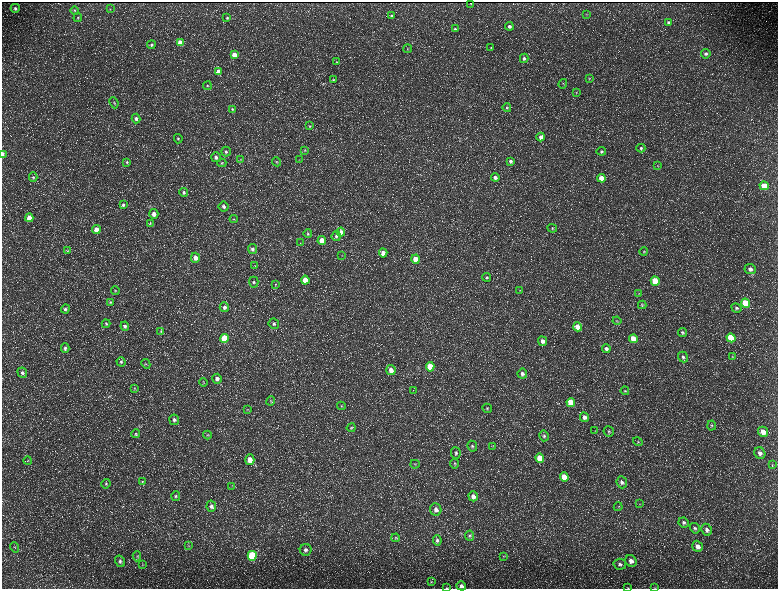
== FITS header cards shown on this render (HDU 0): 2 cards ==
NAXIS1  =                 1552 / length of data axis 1
NAXIS2  =                 1173 / length of data axis 2

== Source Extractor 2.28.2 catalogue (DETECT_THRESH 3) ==
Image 1552 x 1173 px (HDU 0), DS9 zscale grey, zoomed out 1/2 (1 PNG px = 2 x 2 image px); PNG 780 x 591 px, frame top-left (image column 1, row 1173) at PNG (2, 2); each listed source drawn as its Kron ellipse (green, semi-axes under 4 px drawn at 4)
Background 239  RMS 11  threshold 33.4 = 3 sigma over >= 5 px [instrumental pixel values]
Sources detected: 205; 34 cannot appear on this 1/2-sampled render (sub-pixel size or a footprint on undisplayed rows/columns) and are neither listed nor drawn; the other 171 listed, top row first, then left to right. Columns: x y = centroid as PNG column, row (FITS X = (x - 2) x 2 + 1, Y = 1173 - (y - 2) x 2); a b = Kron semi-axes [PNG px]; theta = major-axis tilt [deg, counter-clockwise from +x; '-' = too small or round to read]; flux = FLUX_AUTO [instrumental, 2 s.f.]
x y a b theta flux
471 4 2 2 - 730
15 8 4 4 - 4700
110 9 3 3 - 1300
75 10 4 4 - 2600
586 14 3 2 - 1200
391 16 4 4 - 2900
78 17 4 3 - 2400
227 18 4 3 - 3000
668 22 4 4 - 3300
509 26 4 4 - 6200
455 29 4 3 - 3000
180 43 4 4 - 22000
151 45 4 4 - 4300
491 48 4 3 - 1900
408 49 4 2 - 1200
706 54 5 5 - 4900
234 55 4 4 - 22000
524 58 4 4 - 4700
337 62 4 3 - 1900
218 71 4 4 - 15000
589 78 4 3 - 1600
333 80 3 3 - 1700
563 84 5 3 - 1700
207 86 4 3 - 2300
576 92 4 3 - 1400
114 103 5 3 - 2400
507 108 4 4 - 3100
232 109 4 3 - 2600
136 119 5 4 - 6000
310 126 4 4 - 2100
541 137 4 4 - 10000
178 139 4 4 - 3000
641 148 4 4 - 3700
305 150 4 4 - 2300
601 151 4 4 - 3500
226 152 5 5 - 4500
2 155 4 2 - 11000
216 157 5 4 - 5900
240 159 3 3 - 1600
299 160 3 2 - 1100
510 161 4 4 - 5200
127 162 4 4 - 2600
277 162 4 4 - 2500
222 163 4 4 - 3000
658 166 3 3 - 1500
33 177 5 4 - 2600
495 177 4 4 - 8000
602 178 4 4 - 31000
764 186 4 4 - 36000
184 192 4 4 - 4700
123 205 4 4 - 4100
224 207 5 5 - 6700
154 214 5 4 - 12000
29 218 4 4 - 20000
234 219 4 3 - 1600
150 223 4 4 - 2200
552 228 5 3 - 2800
96 229 4 4 - 17000
341 232 4 4 - 19000
308 234 4 4 - 2900
336 236 5 4 - 4600
322 241 4 4 - 30000
300 243 3 2 - 1200
253 249 5 4 - 6200
68 251 3 2 - 1200
644 252 4 4 - 2400
383 253 4 4 - 15000
342 255 3 2 - 1100
195 258 5 4 - 15000
415 259 4 4 - 28000
254 265 4 2 - 1100
750 269 6 5 - 8600
487 277 4 4 - 3100
305 280 4 4 - 39000
655 281 4 4 - 64000
254 282 5 4 - 4000
275 284 4 4 - 2200
520 290 4 3 - 2000
115 291 4 3 - 2000
639 294 4 3 - 1800
111 302 4 3 - 2100
745 303 5 4 - 86000
642 305 4 3 - 1900
224 307 5 4 - 7200
736 308 5 4 - 4100
65 309 4 4 - 4100
617 321 4 3 - 2000
106 324 4 4 - 2500
274 324 5 5 - 5200
125 326 5 4 - 4800
578 327 4 4 - 22000
161 331 4 4 - 2400
683 333 5 4 - 3200
224 338 4 4 - 89000
731 338 5 4 - 72000
633 339 4 4 - 30000
543 341 5 4 - 9700
65 348 4 4 - 5200
606 349 4 4 - 6100
683 357 5 5 - 5400
733 357 4 3 - 1900
121 362 5 4 - 3400
146 364 5 3 - 1700
430 367 4 4 - 61000
391 370 5 4 - 15000
22 373 5 4 - 4400
522 374 5 4 - 7400
217 379 5 4 - 8400
203 382 4 3 - 1700
134 388 4 3 - 2000
413 390 2 1 - 490
625 391 4 4 - 2600
271 401 5 3 - 2500
571 403 5 4 - 50000
341 406 4 4 - 2500
487 408 5 4 - 2600
248 409 3 3 - 1800
584 417 5 4 - 9600
174 420 5 5 - 6100
712 426 5 4 - 3200
351 428 4 4 - 2700
595 431 3 2 - 960
609 432 5 5 - 3600
763 432 5 4 - 21000
136 434 4 4 - 2700
207 435 4 3 - 2200
544 436 5 4 - 4000
638 442 5 4 - 2400
472 446 5 4 - 4400
493 446 3 3 - 1700
456 453 6 5 - 4600
760 453 6 5 - 9000
540 458 5 4 - 50000
250 460 5 4 - 23000
28 461 4 3 - 1700
415 464 5 4 - 2700
455 464 5 4 - 3100
772 465 4 3 - 1600
564 477 5 4 - 31000
142 482 4 4 - 2400
622 482 6 5 - 7100
106 484 5 4 - 3500
232 486 3 3 - 1600
176 496 5 4 - 3500
473 496 5 4 - 12000
640 504 3 2 - 1300
211 506 5 5 - 7400
618 507 4 4 - 2200
436 509 6 5 - 10000
684 522 5 5 - 4900
695 528 5 4 - 4800
707 530 6 5 - 7600
470 536 5 4 - 3500
396 538 4 4 - 2500
437 540 5 4 - 5300
189 546 4 3 - 2100
697 546 6 5 - 11000
15 547 5 3 - 2300
306 550 6 6 - 7900
137 556 5 3 - 1900
252 556 5 4 - 160000
503 556 3 2 - 1400
120 561 6 4 -58 5900
631 561 6 5 - 14000
620 564 6 5 - 5600
143 565 3 2 - 1300
431 582 4 4 - 2200
461 586 5 4 - 7400
447 588 4 2 - 1600
628 588 4 2 - 1200
655 588 4 2 - 1100
At the frame edge (FLAGS 8, measured only in part): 5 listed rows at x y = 2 155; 461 586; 447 588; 628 588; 655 588
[34 sub-pixel or undisplayed-footprint detections neither listed nor drawn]